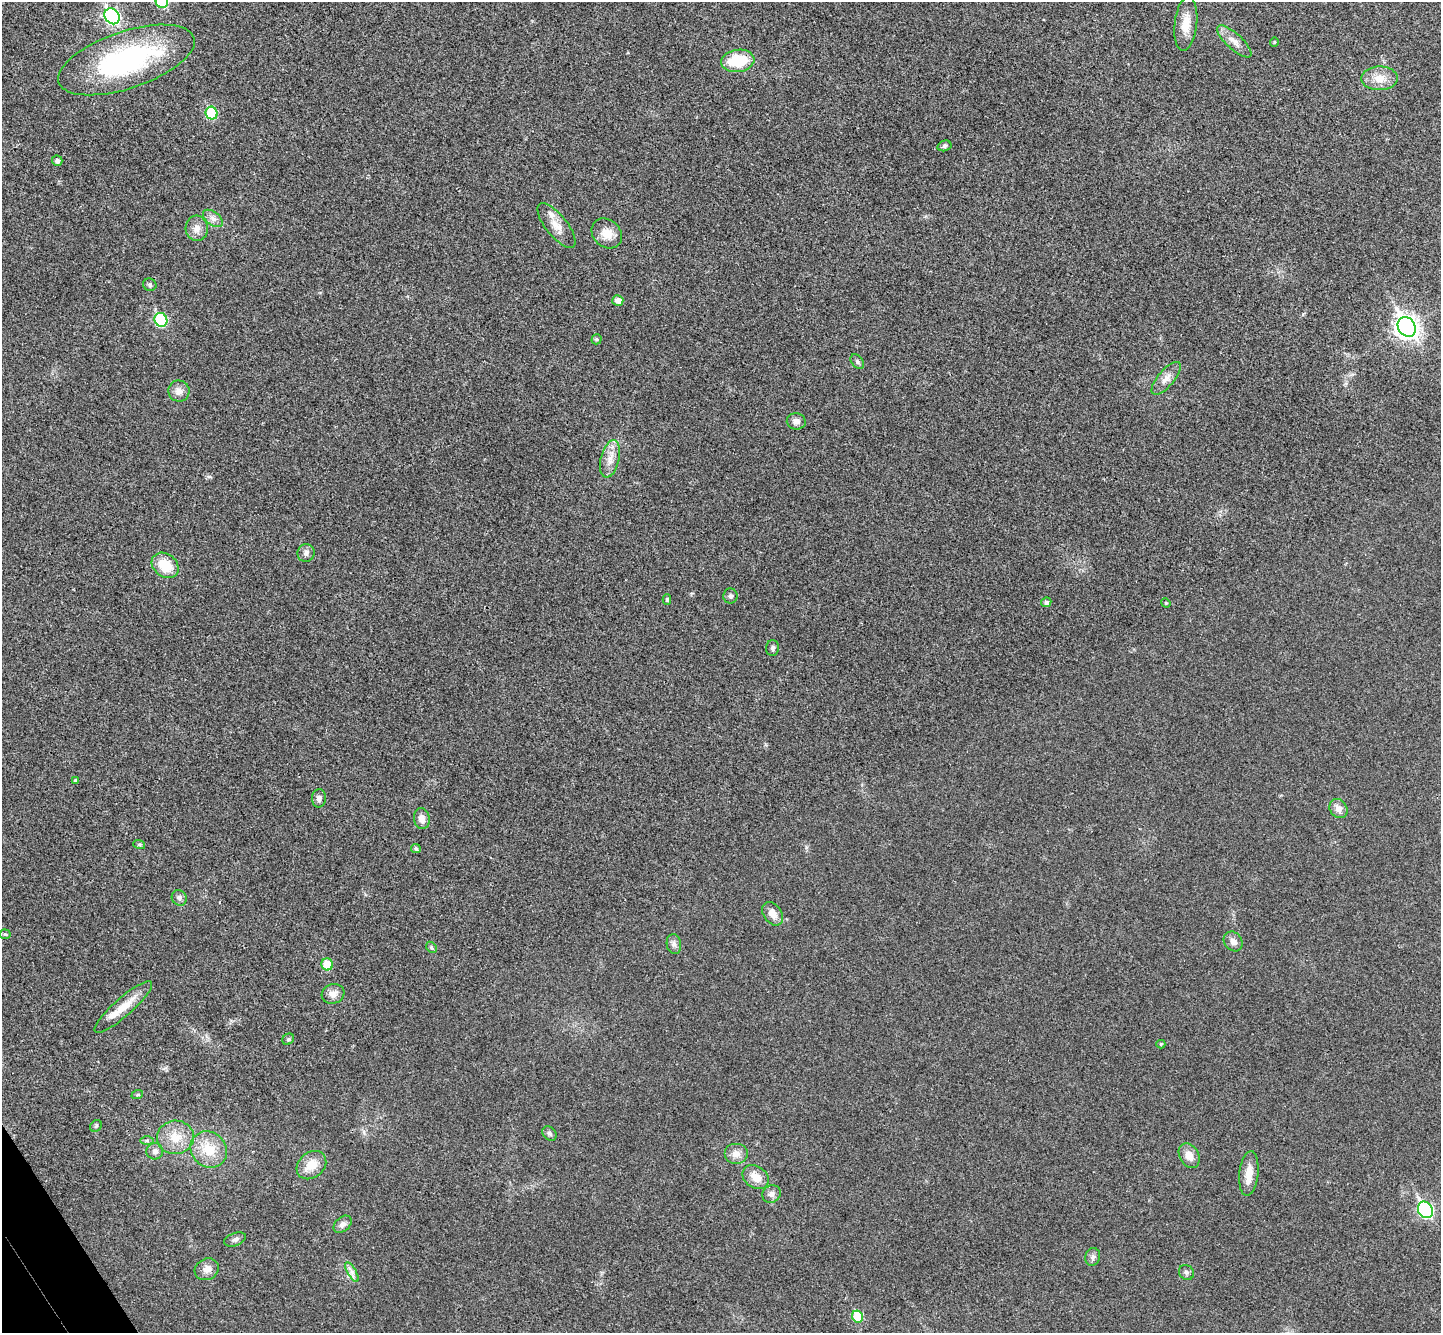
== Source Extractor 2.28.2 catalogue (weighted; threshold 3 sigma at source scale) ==
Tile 7 of 4 x 4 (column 3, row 2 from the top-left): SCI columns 2930-4368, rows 2851-4181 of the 5862 x 5834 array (HDU 1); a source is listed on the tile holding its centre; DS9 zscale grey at full resolution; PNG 1443 x 1335 px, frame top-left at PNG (2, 2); each listed source drawn as its Kron ellipse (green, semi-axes under 4 px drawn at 4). Shown black and unused: <1% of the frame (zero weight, under 3 of 4 exposures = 6% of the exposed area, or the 3 px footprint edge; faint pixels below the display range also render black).
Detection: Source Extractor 2.28.2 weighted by HDU 2 'WHT'; one run over the whole footprint, this tile lists its part. Background 0.0267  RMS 0.0059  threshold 0.0266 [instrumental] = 3 sigma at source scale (4.5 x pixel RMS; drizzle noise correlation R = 1.50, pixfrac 1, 0.05/0.05 arcsec/px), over >= 5 px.
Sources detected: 70; all 70 listed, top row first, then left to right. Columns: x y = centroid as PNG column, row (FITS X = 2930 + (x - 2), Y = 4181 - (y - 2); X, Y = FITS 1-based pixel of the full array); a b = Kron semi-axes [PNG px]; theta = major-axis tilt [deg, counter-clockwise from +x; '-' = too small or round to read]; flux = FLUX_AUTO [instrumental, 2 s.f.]
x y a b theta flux
162 2 6 6 - 34
112 16 8 7 - 120
1186 24 27 11 83 9.1
1234 41 22 8 -43 5.4
1274 42 4 4 - 0.66
126 60 71 28 19 110
738 61 17 11 7 22
1379 78 18 12 1 8.5
212 113 6 6 - 29
944 146 7 5 16 1.1
57 161 5 5 - 2.1
213 218 11 6 -37 2.9
557 226 27 10 -51 7.9
197 228 12 11 - 4.4
607 233 16 13 -43 7.8
150 285 7 6 - 1.2
618 300 5 5 - 3.8
161 320 7 6 - 43
1407 327 10 8 -57 390
596 339 5 5 - 0.98
857 362 8 5 -50 1.4
1166 378 20 8 50 5.2
179 391 10 10 - 4.3
796 421 9 8 - 3.1
610 459 19 9 77 6.3
306 553 9 8 - 2.3
165 565 14 11 -38 14
730 596 7 7 - 1.6
667 599 5 4 - 1
1046 602 5 5 - 1.7
1166 603 5 4 - 0.55
773 648 8 6 89 1.4
75 780 4 3 - 0.96
319 798 9 7 86 2.1
1338 809 10 8 -53 4.2
422 819 10 8 -80 3.5
139 844 6 4 -19 0.79
416 849 5 4 - 1.2
179 898 8 7 - 1.9
772 914 13 9 -55 5.1
5 934 5 5 - 0.74
1233 941 10 8 -51 3.5
674 944 10 7 -81 2.3
431 947 6 4 -47 1
327 964 6 6 - 11
333 994 11 9 17 4
123 1007 37 9 41 12
288 1039 6 5 - 1
1161 1044 4 4 - 0.92
137 1095 6 3 19 0.72
96 1126 6 5 - 1
549 1133 8 6 -46 1.5
175 1137 18 16 5 12
147 1141 6 4 0 1.1
209 1149 19 17 -43 16
155 1151 8 8 - 2.6
736 1154 12 10 0 4.5
1189 1156 13 9 -61 5.8
311 1165 16 12 40 9.7
1249 1173 22 9 84 7.3
756 1177 14 11 -36 7.5
771 1194 9 8 - 2.8
1425 1210 9 7 -57 91
343 1224 10 7 41 2.7
235 1239 11 6 19 2
1093 1257 9 7 75 2.1
207 1269 12 10 26 4.4
352 1272 11 4 -60 2.4
1186 1272 8 7 - 1.5
858 1317 6 5 - 20
Isophote crosses this tile's border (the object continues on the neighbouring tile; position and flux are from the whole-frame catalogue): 1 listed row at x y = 162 2